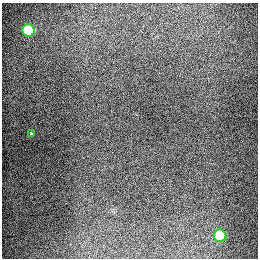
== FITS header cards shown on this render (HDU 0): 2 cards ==
NAXIS1  =                  256
NAXIS2  =                  256

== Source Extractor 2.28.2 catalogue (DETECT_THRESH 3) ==
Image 256 x 256 px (HDU 0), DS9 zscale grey, 1 PNG px = 1 image px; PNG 260 x 260 px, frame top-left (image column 1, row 256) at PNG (2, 3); each listed source drawn as its Kron ellipse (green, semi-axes under 4 px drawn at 4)
Background 1280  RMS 27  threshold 79.7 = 3 sigma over >= 5 px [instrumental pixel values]
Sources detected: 3; all 3 listed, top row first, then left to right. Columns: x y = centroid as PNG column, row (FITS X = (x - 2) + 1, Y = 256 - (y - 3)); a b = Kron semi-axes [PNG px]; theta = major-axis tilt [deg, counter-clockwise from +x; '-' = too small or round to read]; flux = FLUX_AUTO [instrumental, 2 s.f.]
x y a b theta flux
28 30 6 6 - 93000
31 134 4 3 - 2100
220 236 6 6 - 71000